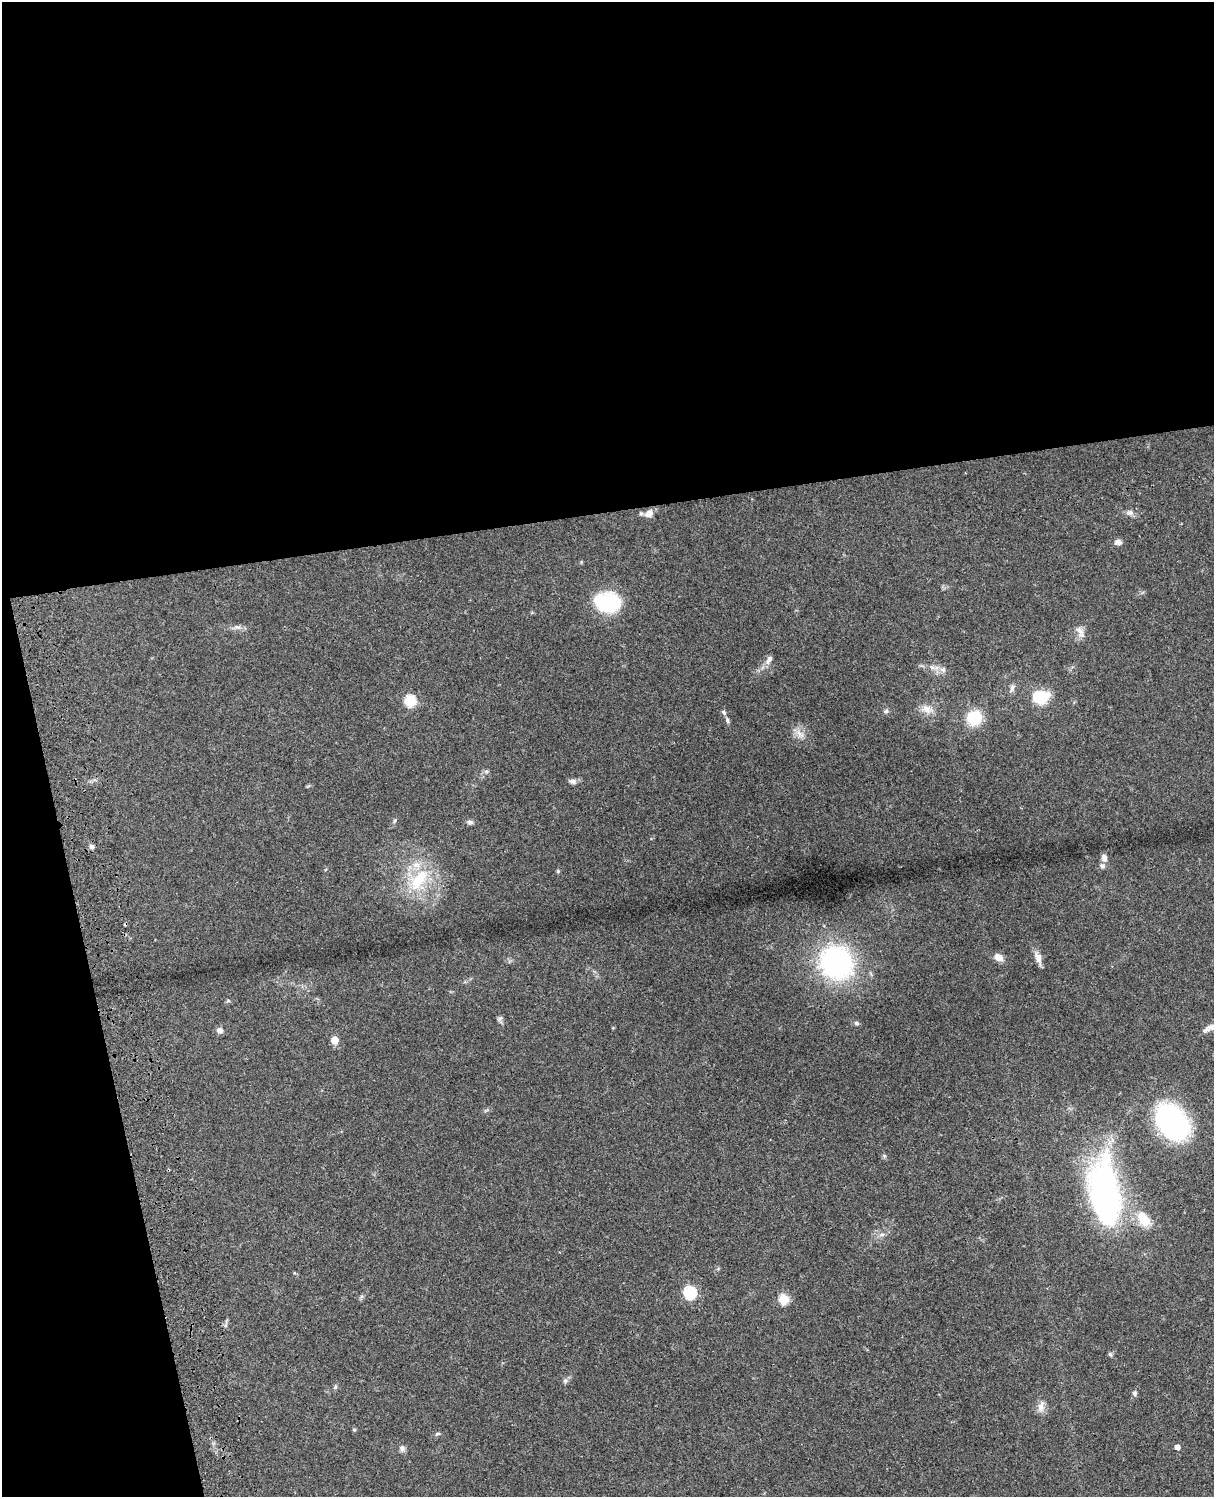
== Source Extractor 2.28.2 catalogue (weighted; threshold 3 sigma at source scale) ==
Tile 1 of 4 x 3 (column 1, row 1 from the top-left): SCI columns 121-1332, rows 3268-4762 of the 5086 x 4927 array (HDU 1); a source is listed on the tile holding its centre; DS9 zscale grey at full resolution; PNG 1216 x 1499 px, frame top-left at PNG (2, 2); no overlay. Shown black and unused: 39% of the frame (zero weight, under 3 of 4 exposures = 6% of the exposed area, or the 3 px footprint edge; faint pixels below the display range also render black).
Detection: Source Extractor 2.28.2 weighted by HDU 2 'WHT'; one run over the whole footprint, this tile lists its part. Background 0.0764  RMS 0.0058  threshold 0.026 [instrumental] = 3 sigma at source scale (4.5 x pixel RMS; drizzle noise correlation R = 1.50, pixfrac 1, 0.05/0.05 arcsec/px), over >= 5 px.
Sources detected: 53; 1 inside a brighter object's white glare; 1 cosmic-ray / hot-pixel residue — not listed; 2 inside a brighter listed object's ellipse — not listed separately; the other 49 listed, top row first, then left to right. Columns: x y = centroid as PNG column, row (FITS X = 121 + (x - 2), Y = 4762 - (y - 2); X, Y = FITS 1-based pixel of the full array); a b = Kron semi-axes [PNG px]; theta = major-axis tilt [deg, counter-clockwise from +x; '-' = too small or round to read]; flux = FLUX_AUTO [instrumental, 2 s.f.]
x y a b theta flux
649 513 9 8 - 5.2
1130 513 9 8 - 2.2
1118 542 8 6 3 2.7
608 602 31 22 -11 34
237 627 12 5 -15 2.2
1080 631 15 7 -47 3.5
769 660 13 7 63 2.9
932 667 7 4 -18 1.4
943 669 8 8 - 2.3
1012 689 13 5 72 1.9
1040 697 17 13 11 19
410 701 6 6 - 44
927 709 18 11 -20 5.7
886 711 7 6 - 1.4
724 712 7 5 -50 1.3
974 718 17 16 - 17
727 720 8 5 -79 1.2
800 734 16 7 -50 4.2
487 771 6 4 18 0.89
573 781 10 6 -7 2.1
394 821 6 4 70 0.79
470 822 8 6 4 1.6
92 846 7 6 - 1.8
1104 858 9 7 -84 3
558 871 5 4 - 0.82
419 880 37 19 55 29
998 957 10 7 -28 4.7
1038 958 17 8 -74 4
836 963 31 28 -48 110
228 1000 6 4 0 0.77
500 1018 9 5 41 1.2
857 1023 7 5 -27 1.2
220 1030 7 6 - 2.7
335 1040 5 5 - 12
1172 1122 25 18 -52 150
1105 1200 94 37 -83 130
1143 1219 23 13 -56 13
882 1234 7 4 1 1.3
690 1292 6 6 - 64
784 1299 5 5 - 32
1110 1354 7 5 -62 0.94
565 1381 7 5 -68 1.3
335 1387 7 4 46 0.91
1134 1393 7 6 - 1.4
1041 1407 17 8 80 4.1
354 1430 5 4 - 0.68
437 1434 8 4 25 0.93
1177 1447 4 4 - 3.5
402 1448 9 7 77 1.8